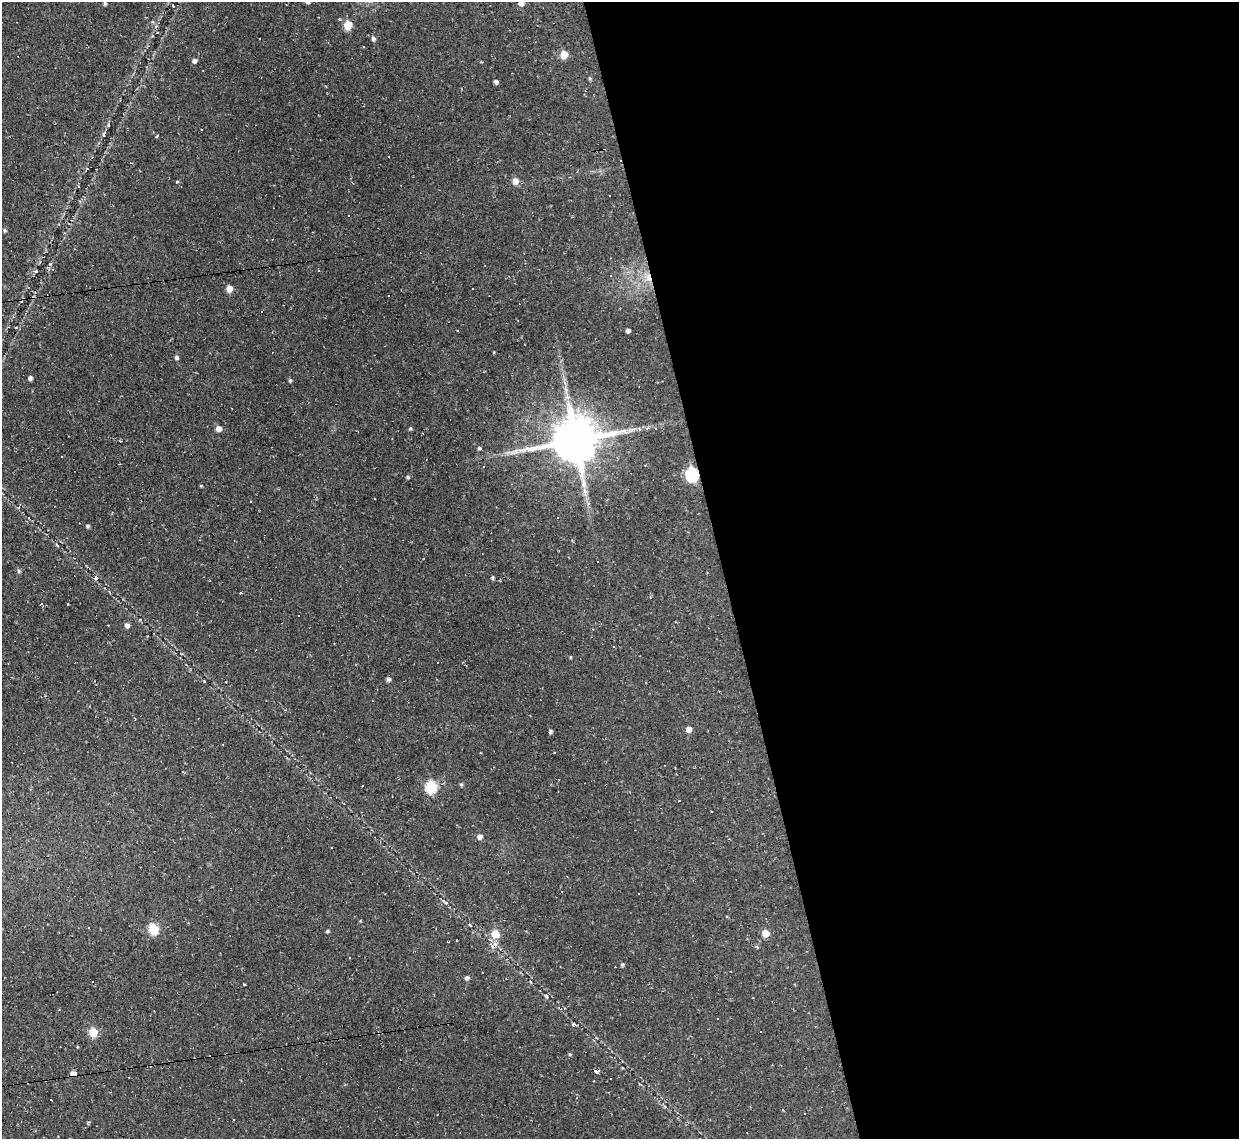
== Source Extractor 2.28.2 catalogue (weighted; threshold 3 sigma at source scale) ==
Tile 8 of 4 x 4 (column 4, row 2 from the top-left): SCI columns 3712-4948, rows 2404-3540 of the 4948 x 4925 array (HDU 1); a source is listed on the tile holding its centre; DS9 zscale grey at full resolution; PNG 1241 x 1141 px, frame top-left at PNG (2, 2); no overlay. Shown black and unused: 42% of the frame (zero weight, under 2 of 3 exposures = <1% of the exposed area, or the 3 px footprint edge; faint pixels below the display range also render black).
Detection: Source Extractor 2.28.2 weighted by HDU 2 'WHT'; one run over the whole footprint, this tile lists its part. Background 0.146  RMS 0.0073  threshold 0.0329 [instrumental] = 3 sigma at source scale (4.5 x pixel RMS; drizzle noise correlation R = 1.50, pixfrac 1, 0.05/0.05 arcsec/px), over >= 5 px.
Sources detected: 106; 30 cosmic-ray / hot-pixel residue — not listed; the other 76 listed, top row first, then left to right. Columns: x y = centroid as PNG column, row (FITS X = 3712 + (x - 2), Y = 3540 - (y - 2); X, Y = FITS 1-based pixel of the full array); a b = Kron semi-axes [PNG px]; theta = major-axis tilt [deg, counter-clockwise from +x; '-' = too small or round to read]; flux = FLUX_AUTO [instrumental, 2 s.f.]
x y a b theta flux
105 3 4 4 - 1.4
521 3 5 5 - 4.6
173 6 3 2 - 0.9
152 22 6 4 -20 1.2
348 25 5 5 - 25
157 33 3 3 - 0.95
373 38 6 4 -65 2
564 55 5 5 - 15
194 61 5 4 - 2.6
590 78 5 4 - 0.99
496 82 4 4 - 2.2
586 90 3 3 - 0.88
104 134 8 3 86 1.3
157 136 4 3 - 0.75
177 181 4 3 - 1
515 181 6 6 - 6.2
348 215 3 3 - 0.9
4 230 5 4 - 1.2
53 269 3 2 - 0.53
36 271 5 3 - 0.85
648 278 13 8 -74 6.6
229 288 5 5 - 7
473 289 3 2 - 0.62
389 296 3 2 - 0.48
261 312 3 3 - 5.4
628 330 4 4 - 2.3
494 352 3 3 - 0.58
176 357 5 4 - 1.9
30 378 4 4 - 2.3
290 381 4 4 - 1.2
218 428 5 5 - 4.9
410 428 4 4 - 1
575 440 15 14 - 2800
479 448 4 4 - 1.4
62 457 3 2 - 1.2
692 474 7 6 - 100
408 477 4 4 - 1.3
201 486 4 3 - 0.75
250 502 2 2 - 0.52
88 526 4 4 - 1.4
19 571 5 5 - 1.2
96 578 4 4 - 2.3
493 578 4 4 - 1.2
240 593 3 3 - 2.3
68 604 3 2 - 0.46
127 625 5 4 - 3.3
613 647 3 3 - 2.3
570 657 4 3 - 0.64
388 679 5 4 - 2.1
285 710 4 3 - 0.99
688 729 5 5 - 5.5
550 731 5 4 - 1.3
461 784 5 4 - 1.2
431 787 6 6 - 68
479 837 5 5 - 3.3
231 889 3 2 - 0.61
639 894 3 3 - 2.2
445 902 9 3 -34 1.4
89 928 3 3 - 2
153 929 6 5 - 46
327 931 4 4 - 1.2
765 933 5 5 - 14
495 934 6 6 - 16
622 965 5 4 - 1.2
467 978 5 5 - 2
244 984 4 2 - 0.77
546 996 5 3 - 0.9
573 1024 3 3 - 4.3
93 1032 5 5 - 25
60 1047 3 2 - 0.52
570 1054 5 4 - 1
596 1070 4 3 - 25
73 1073 5 5 - 4.3
129 1077 2 2 - 0.57
51 1099 3 3 - 2.7
805 1113 3 2 - 0.83
Overlapping masked pixels (flux is a lower limit): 5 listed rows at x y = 586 90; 648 278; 575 440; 692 474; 73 1073
Isophote crosses this tile's border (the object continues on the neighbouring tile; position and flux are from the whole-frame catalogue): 1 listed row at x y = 521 3